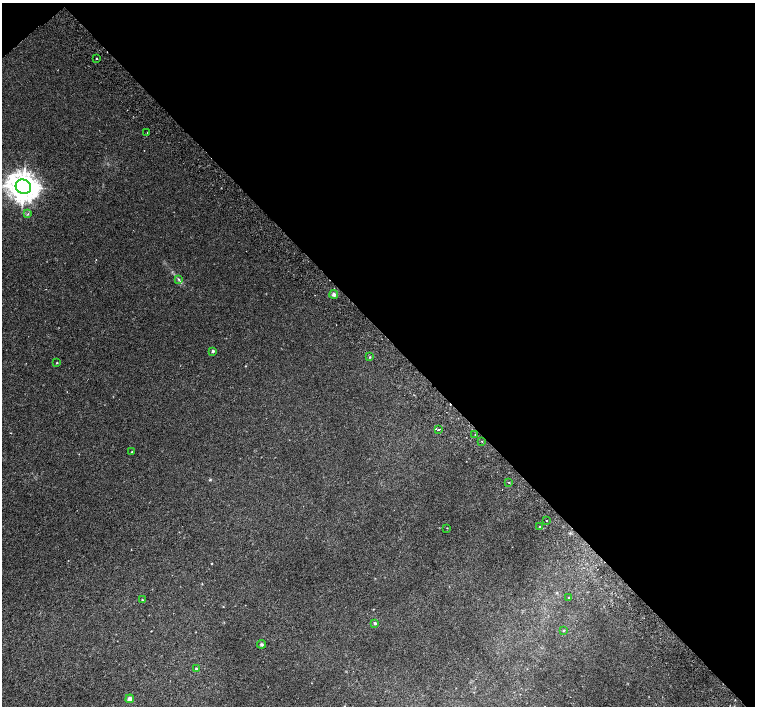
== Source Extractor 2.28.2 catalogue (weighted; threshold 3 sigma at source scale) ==
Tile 3 of 4 x 4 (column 3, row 1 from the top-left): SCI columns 3062-4566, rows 4479-5885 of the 6116 x 6079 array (HDU 1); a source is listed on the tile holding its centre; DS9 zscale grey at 2 x 2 block average (1 PNG px = mean of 2 x 2 image px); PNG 757 x 708 px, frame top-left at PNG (2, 3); each listed source drawn as its Kron ellipse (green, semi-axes under 4 px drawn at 4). Shown black and unused: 47% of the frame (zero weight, under 2 of 3 exposures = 3% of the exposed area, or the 3 px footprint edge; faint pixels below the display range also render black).
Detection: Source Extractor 2.28.2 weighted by HDU 2 'WHT'; one run over the whole footprint, this tile lists its part. Background 0.00214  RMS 0.0025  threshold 0.0111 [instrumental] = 3 sigma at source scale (4.5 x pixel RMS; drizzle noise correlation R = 1.50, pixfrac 1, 0.0396/0.0396 arcsec/px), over >= 5 px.
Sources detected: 26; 2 cosmic-ray / hot-pixel residue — neither listed nor drawn; the other 24 listed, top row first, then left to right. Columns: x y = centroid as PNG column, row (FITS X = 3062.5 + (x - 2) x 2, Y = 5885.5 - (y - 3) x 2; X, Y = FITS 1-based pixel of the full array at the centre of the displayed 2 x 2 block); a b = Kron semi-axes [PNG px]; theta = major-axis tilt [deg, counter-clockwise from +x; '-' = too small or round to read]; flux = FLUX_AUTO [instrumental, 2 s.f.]
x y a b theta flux
96 58 2 2 - 0.4
147 133 2 2 - 3.7
23 187 8 7 - 610
28 214 3 2 - 0.41
178 279 4 2 - 0.62
334 294 4 4 - 1.5
213 351 4 4 - 0.79
370 357 3 2 - 0.37
57 363 3 2 - 0.37
439 430 3 2 - 0.77
475 435 2 2 - 1.3
482 441 2 2 - 0.56
132 452 3 2 - 0.4
509 482 2 2 - 0.34
546 521 2 2 - 1.5
540 526 2 2 - 1.2
447 528 2 2 - 0.27
569 598 2 2 - 0.22
142 600 3 2 - 0.36
375 623 3 3 - 0.81
564 630 3 2 - 0.35
262 644 4 4 - 0.8
196 669 3 3 - 0.56
130 699 4 4 - 2.3
Diffuse or blended objects may show on this block-average render without a row.